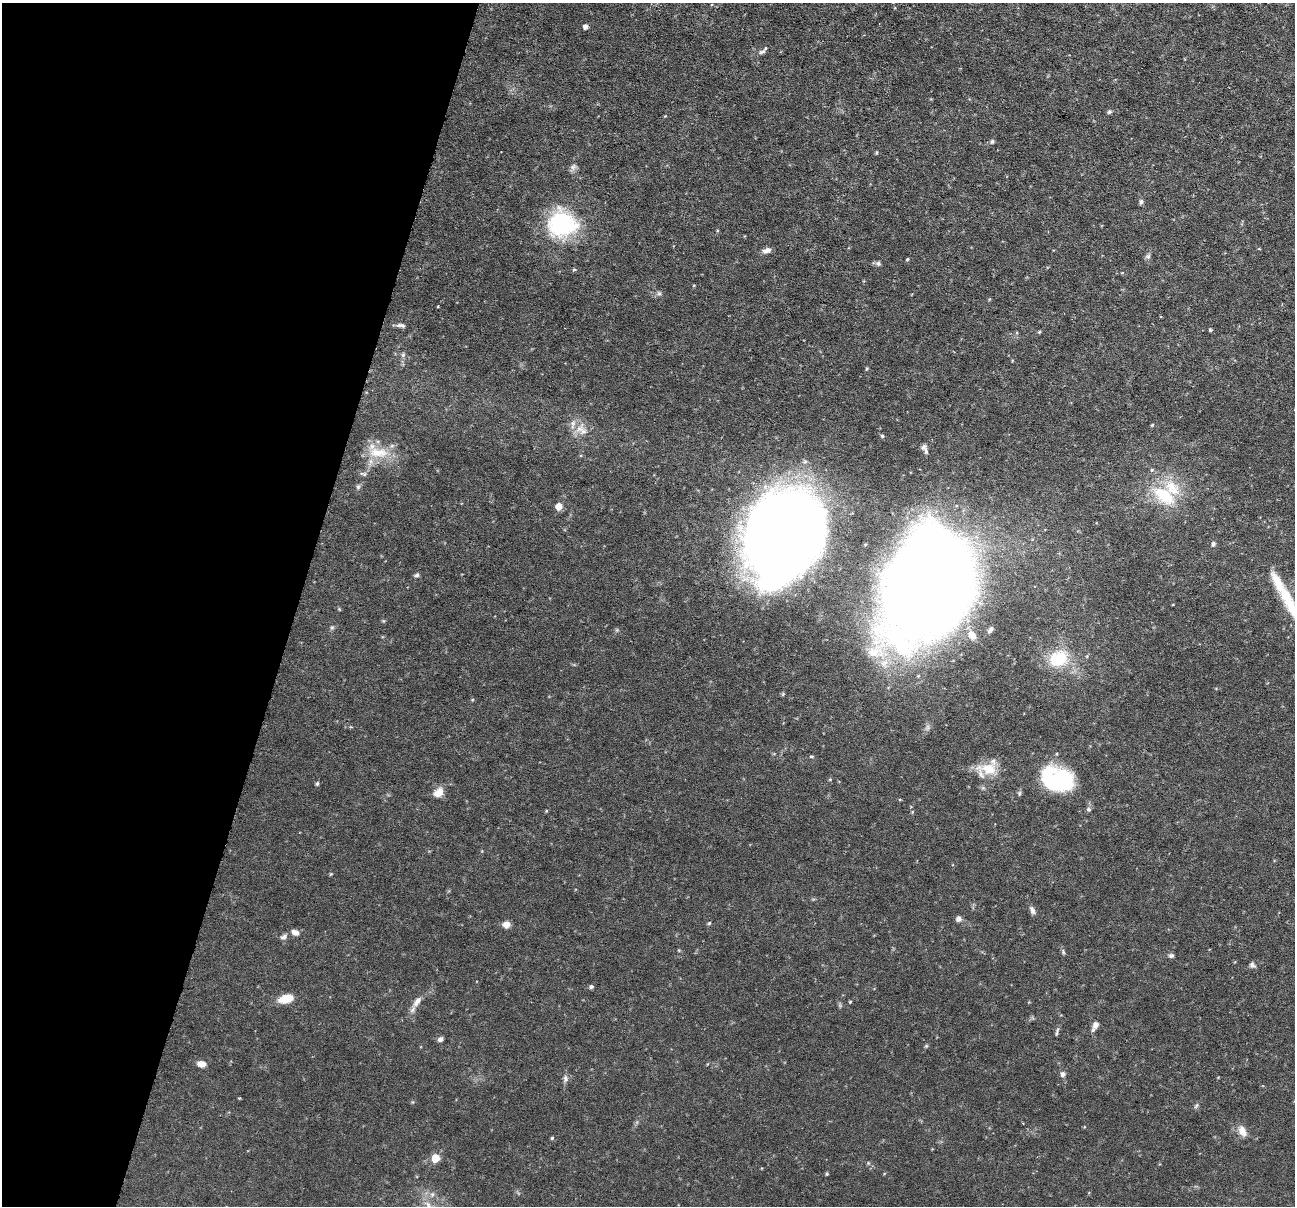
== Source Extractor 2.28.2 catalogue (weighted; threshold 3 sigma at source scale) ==
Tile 9 of 4 x 4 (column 1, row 3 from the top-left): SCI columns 1-1293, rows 1452-2655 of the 5173 x 5188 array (HDU 1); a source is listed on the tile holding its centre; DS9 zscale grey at full resolution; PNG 1297 x 1208 px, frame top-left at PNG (2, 3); no overlay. Shown black and unused: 23% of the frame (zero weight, under 3 of 6 exposures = <1% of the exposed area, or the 3 px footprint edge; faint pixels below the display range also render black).
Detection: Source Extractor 2.28.2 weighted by HDU 2 'WHT'; one run over the whole footprint, this tile lists its part. Background 0.0644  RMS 0.0042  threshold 0.0171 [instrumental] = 3 sigma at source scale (4.09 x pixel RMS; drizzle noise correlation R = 1.36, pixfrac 0.8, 0.05/0.05 arcsec/px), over >= 5 px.
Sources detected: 80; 5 inside a brighter listed object's ellipse — not listed separately; the other 75 listed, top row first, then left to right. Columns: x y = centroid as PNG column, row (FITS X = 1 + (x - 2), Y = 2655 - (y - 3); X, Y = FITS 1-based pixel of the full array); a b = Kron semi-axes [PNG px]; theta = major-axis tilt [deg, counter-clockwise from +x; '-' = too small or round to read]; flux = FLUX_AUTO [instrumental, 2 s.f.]
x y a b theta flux
585 27 5 5 - 1.7
762 52 12 5 26 1.2
1109 112 6 5 - 0.68
665 116 3 3 - 0.28
992 141 7 5 63 0.7
876 152 5 3 - 0.4
573 167 9 7 39 1.3
1141 202 6 5 - 0.9
562 224 31 29 -7 40
767 250 10 6 18 1.9
1148 256 8 6 1 0.86
907 259 4 3 - 0.44
878 263 7 6 - 0.9
574 270 5 3 - 0.43
694 285 4 3 - 0.3
659 294 7 4 -1 0.79
438 306 3 2 - 0.42
401 325 13 5 -7 1.3
1210 330 5 4 - 0.44
1039 332 5 4 - 0.42
403 355 6 5 - 0.82
573 424 15 6 83 2.4
1152 425 5 3 - 0.38
583 431 12 10 -50 3.3
882 436 5 5 - 0.55
926 451 10 5 -78 1.1
378 453 32 14 -5 10
363 474 10 5 -12 0.9
358 487 7 5 88 0.79
1164 495 35 19 -36 18
559 506 7 7 - 3.3
784 536 65 47 63 770
1213 544 7 5 80 0.95
417 575 6 5 - 0.76
927 588 70 51 67 1300
1290 603 57 12 -61 16
332 627 6 4 0 0.63
990 630 9 5 52 1.2
972 635 13 10 -54 3.8
1058 659 15 12 29 20
811 756 7 3 0 0.48
989 769 21 16 -8 8.9
1057 779 33 23 -17 41
317 784 5 4 - 0.62
439 792 14 10 41 3.7
1089 809 6 6 - 0.82
331 874 5 3 - 0.37
1032 910 12 6 -70 1.4
958 919 7 6 - 1.4
709 923 5 4 - 0.49
506 924 8 7 - 2.6
295 932 10 7 -26 1.9
284 937 9 6 28 1.3
1063 952 7 4 -75 0.63
1171 955 6 5 - 0.95
1252 965 8 6 -31 1.1
591 987 6 5 - 0.72
286 999 17 9 14 6
417 1002 16 8 54 2.9
850 1002 4 3 - 0.37
1095 1025 10 7 62 1.8
1057 1032 12 3 76 0.81
440 1039 7 5 43 1.1
926 1046 5 4 - 0.47
201 1064 9 7 -13 2.5
1063 1074 8 7 - 1.2
565 1078 9 7 -88 1.3
239 1098 5 3 - 0.29
1196 1106 8 4 54 0.72
1242 1131 13 8 -62 3.7
552 1138 5 4 - 0.46
435 1158 7 6 - 7
827 1174 4 3 - 0.48
432 1194 7 6 - 1.1
428 1205 13 7 -60 3.2
Isophote crosses this tile's border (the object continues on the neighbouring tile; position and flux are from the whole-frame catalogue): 2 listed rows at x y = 1290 603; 428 1205